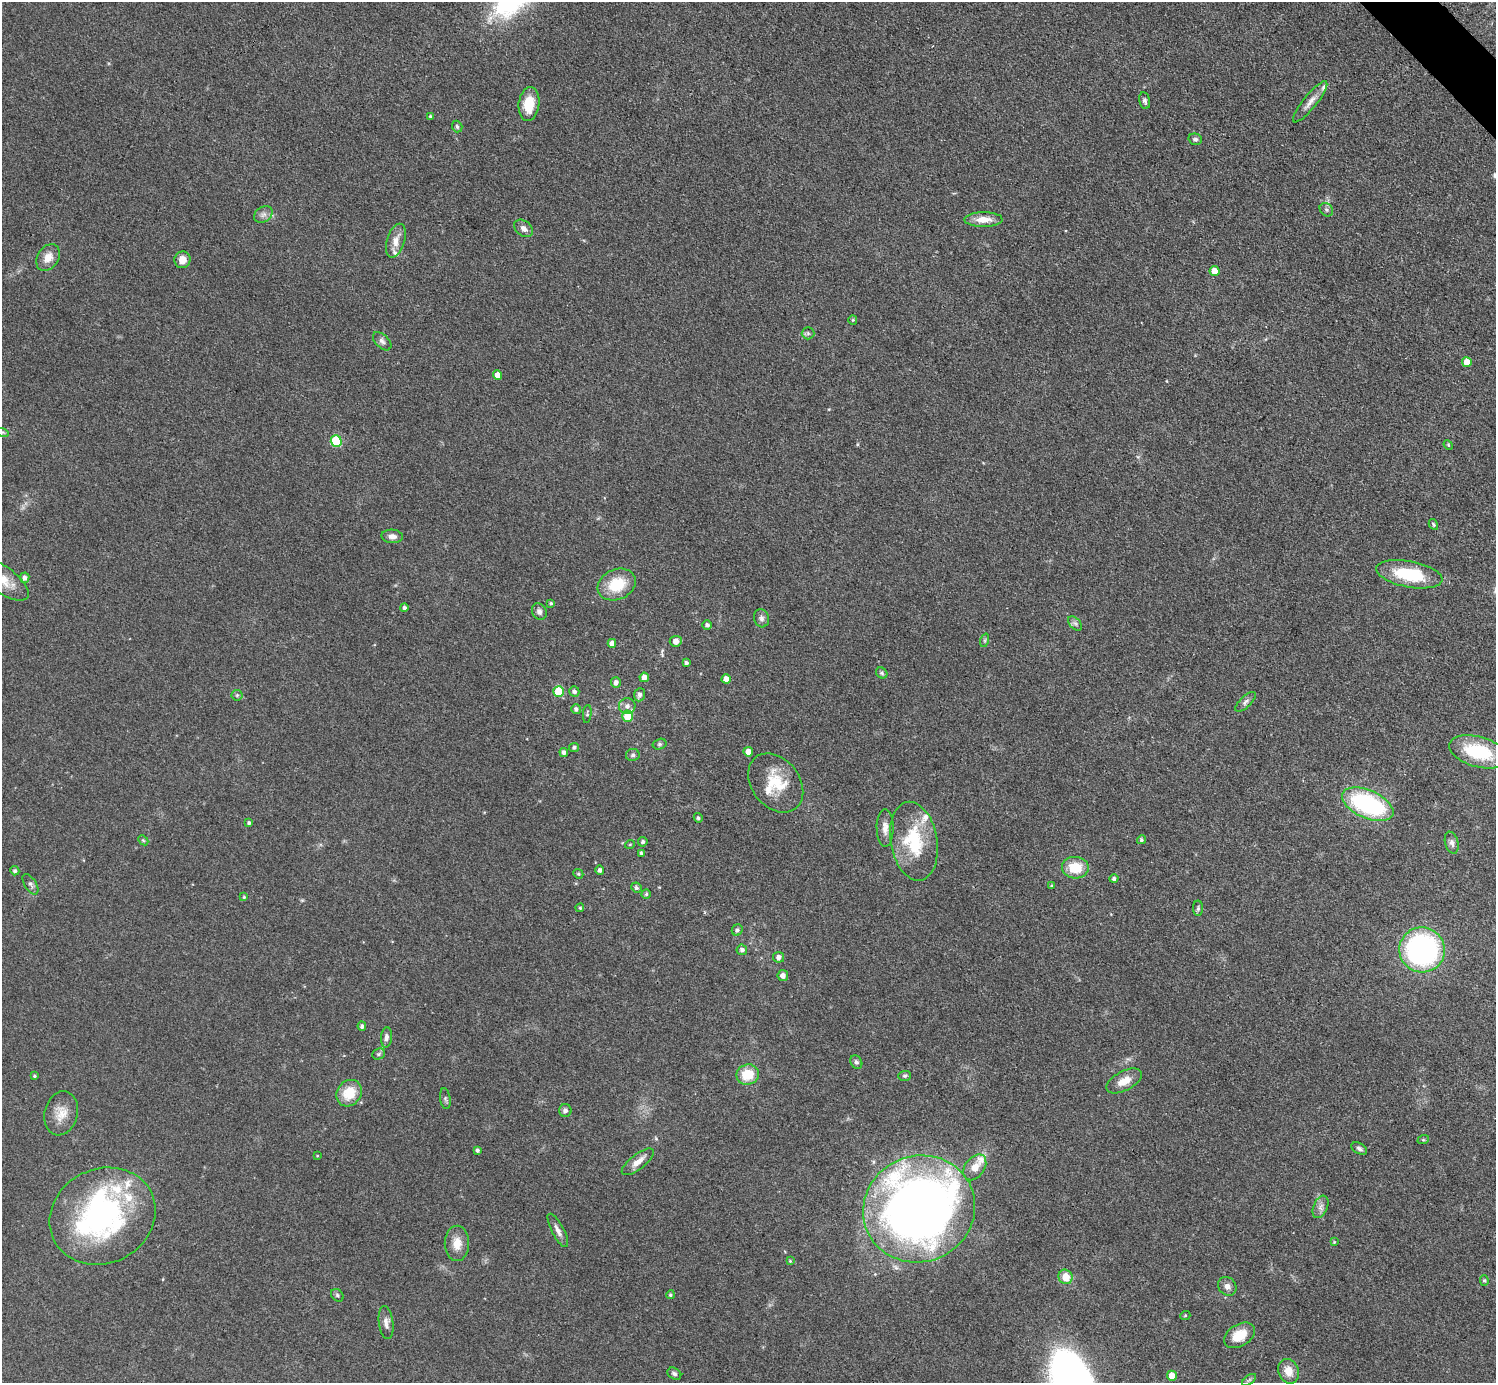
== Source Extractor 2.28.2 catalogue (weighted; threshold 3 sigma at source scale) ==
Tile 10 of 4 x 4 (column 2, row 3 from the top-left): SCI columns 1498-2991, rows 1681-3061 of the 5982 x 5980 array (HDU 1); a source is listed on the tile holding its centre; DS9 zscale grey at full resolution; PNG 1498 x 1385 px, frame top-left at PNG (2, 2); each listed source drawn as its Kron ellipse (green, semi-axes under 4 px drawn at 4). Shown black and unused: <1% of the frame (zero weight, under 3 of 4 exposures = <1% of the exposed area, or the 3 px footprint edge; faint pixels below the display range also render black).
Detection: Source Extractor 2.28.2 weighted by HDU 2 'WHT'; one run over the whole footprint, this tile lists its part. Background 0.077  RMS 0.0058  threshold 0.0259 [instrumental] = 3 sigma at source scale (4.5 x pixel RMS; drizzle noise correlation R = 1.50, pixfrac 1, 0.05/0.05 arcsec/px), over >= 5 px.
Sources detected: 133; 2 inside a brighter object's white glare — neither listed nor drawn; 8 inside a brighter listed object's ellipse — not listed separately; the other 123 listed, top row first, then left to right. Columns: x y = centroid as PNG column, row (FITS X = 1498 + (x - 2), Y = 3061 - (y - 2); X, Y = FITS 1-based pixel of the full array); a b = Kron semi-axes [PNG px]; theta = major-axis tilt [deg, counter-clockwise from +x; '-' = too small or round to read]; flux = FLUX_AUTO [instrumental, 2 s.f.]
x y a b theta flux
1145 101 8 5 -77 1.5
1310 102 26 6 51 4.9
529 104 17 10 83 13
430 116 4 3 - 0.67
457 127 6 5 - 1.2
1195 139 7 5 -15 1.6
1326 210 7 6 - 1.4
263 214 10 7 36 2.6
983 219 19 7 1 7.1
523 228 10 7 -40 2.8
396 241 17 9 73 5.8
48 258 14 10 57 6
182 260 8 8 - 5.4
1215 271 5 5 - 7.2
853 320 4 4 - 0.63
808 333 6 6 - 1.1
382 341 11 6 -44 2.1
1467 362 5 5 - 7.4
497 375 5 4 - 5.4
2 432 6 4 -17 1
336 441 5 5 - 33
1448 445 5 4 - 0.61
1433 524 6 4 -60 0.75
392 536 11 6 -3 3.1
1409 574 34 13 -11 32
25 578 5 4 - 2
2 579 31 13 -36 12
617 585 20 15 24 18
551 603 4 3 - 0.79
404 608 4 4 - 1.5
539 612 9 7 -64 2
761 618 9 7 -73 2.1
1075 623 8 5 -44 1.5
707 625 4 4 - 1.7
985 640 7 4 72 0.95
676 641 6 5 - 4
612 643 4 4 - 3.2
686 663 4 4 - 1.2
882 673 6 5 - 0.94
644 677 4 4 - 3.7
726 679 4 4 - 4
616 682 5 5 - 2.2
559 691 5 5 - 19
574 691 5 5 - 1.5
237 695 5 5 - 0.89
640 695 7 5 83 2
1245 702 13 5 44 2
627 706 8 8 - 2.8
576 709 5 5 - 1.6
587 714 9 4 84 0.96
627 716 5 5 - 13
660 744 7 5 15 1.1
574 747 5 4 - 1.2
564 752 4 4 - 1.8
748 752 5 4 - 3.4
1478 752 30 15 -15 34
633 755 7 6 - 1.4
776 783 32 24 -52 21
1368 804 27 14 -24 77
698 818 5 4 - 1.1
249 823 4 4 - 1.2
885 828 19 8 -89 4.7
143 840 6 4 -43 0.72
1141 840 4 4 - 1
914 841 40 23 -80 34
643 842 5 4 - 1.2
1452 843 11 6 -76 2.3
630 844 5 3 - 0.51
641 853 4 3 - 1
1075 868 13 11 -2 15
600 870 4 4 - 1.8
15 871 4 4 - 1.2
578 874 5 4 - 0.89
1114 879 4 4 - 1.5
30 884 11 5 -58 1.8
1052 886 4 4 - 0.85
636 888 5 5 - 1.2
646 894 4 4 - 0.87
244 897 4 4 - 0.62
580 908 4 3 - 0.72
1198 908 8 5 -90 1.1
737 930 6 5 - 1.5
742 950 5 5 - 1.9
1422 950 23 22 - 130
778 957 5 5 - 2.6
783 976 5 5 - 2.9
362 1026 5 4 - 1.3
386 1037 10 5 85 2.2
379 1054 7 5 24 1
856 1062 7 5 -57 1.2
748 1075 11 10 - 14
34 1076 4 3 - 0.65
905 1076 6 5 - 0.95
1124 1081 19 9 28 6.8
349 1093 14 12 53 13
445 1099 10 5 -81 1.3
565 1111 6 6 - 2
61 1113 22 16 76 9.1
1423 1140 6 4 18 0.62
1359 1148 8 5 -30 1.5
477 1150 4 4 - 1.3
317 1156 4 2 - 0.39
638 1162 19 7 38 5.2
975 1167 14 9 54 6.3
1320 1207 12 7 67 2.8
919 1209 56 53 23 530
103 1216 54 47 26 120
558 1230 18 6 -62 3.2
1334 1242 4 4 - 0.51
457 1243 18 12 90 7.3
790 1261 4 4 - 0.59
1066 1277 7 7 - 8.5
1484 1280 5 4 - 0.75
1227 1286 10 8 -50 3
337 1295 7 5 -46 1
670 1295 4 4 - 0.89
1185 1316 5 3 - 0.53
386 1323 16 7 -82 3.1
1239 1335 17 11 32 11
1288 1371 12 10 -68 7.1
674 1374 7 5 -32 1.5
1172 1376 5 5 - 7.1
1249 1380 8 4 37 1.1
Isophote crosses this tile's border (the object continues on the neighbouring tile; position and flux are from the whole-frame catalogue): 2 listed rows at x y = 2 432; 2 579